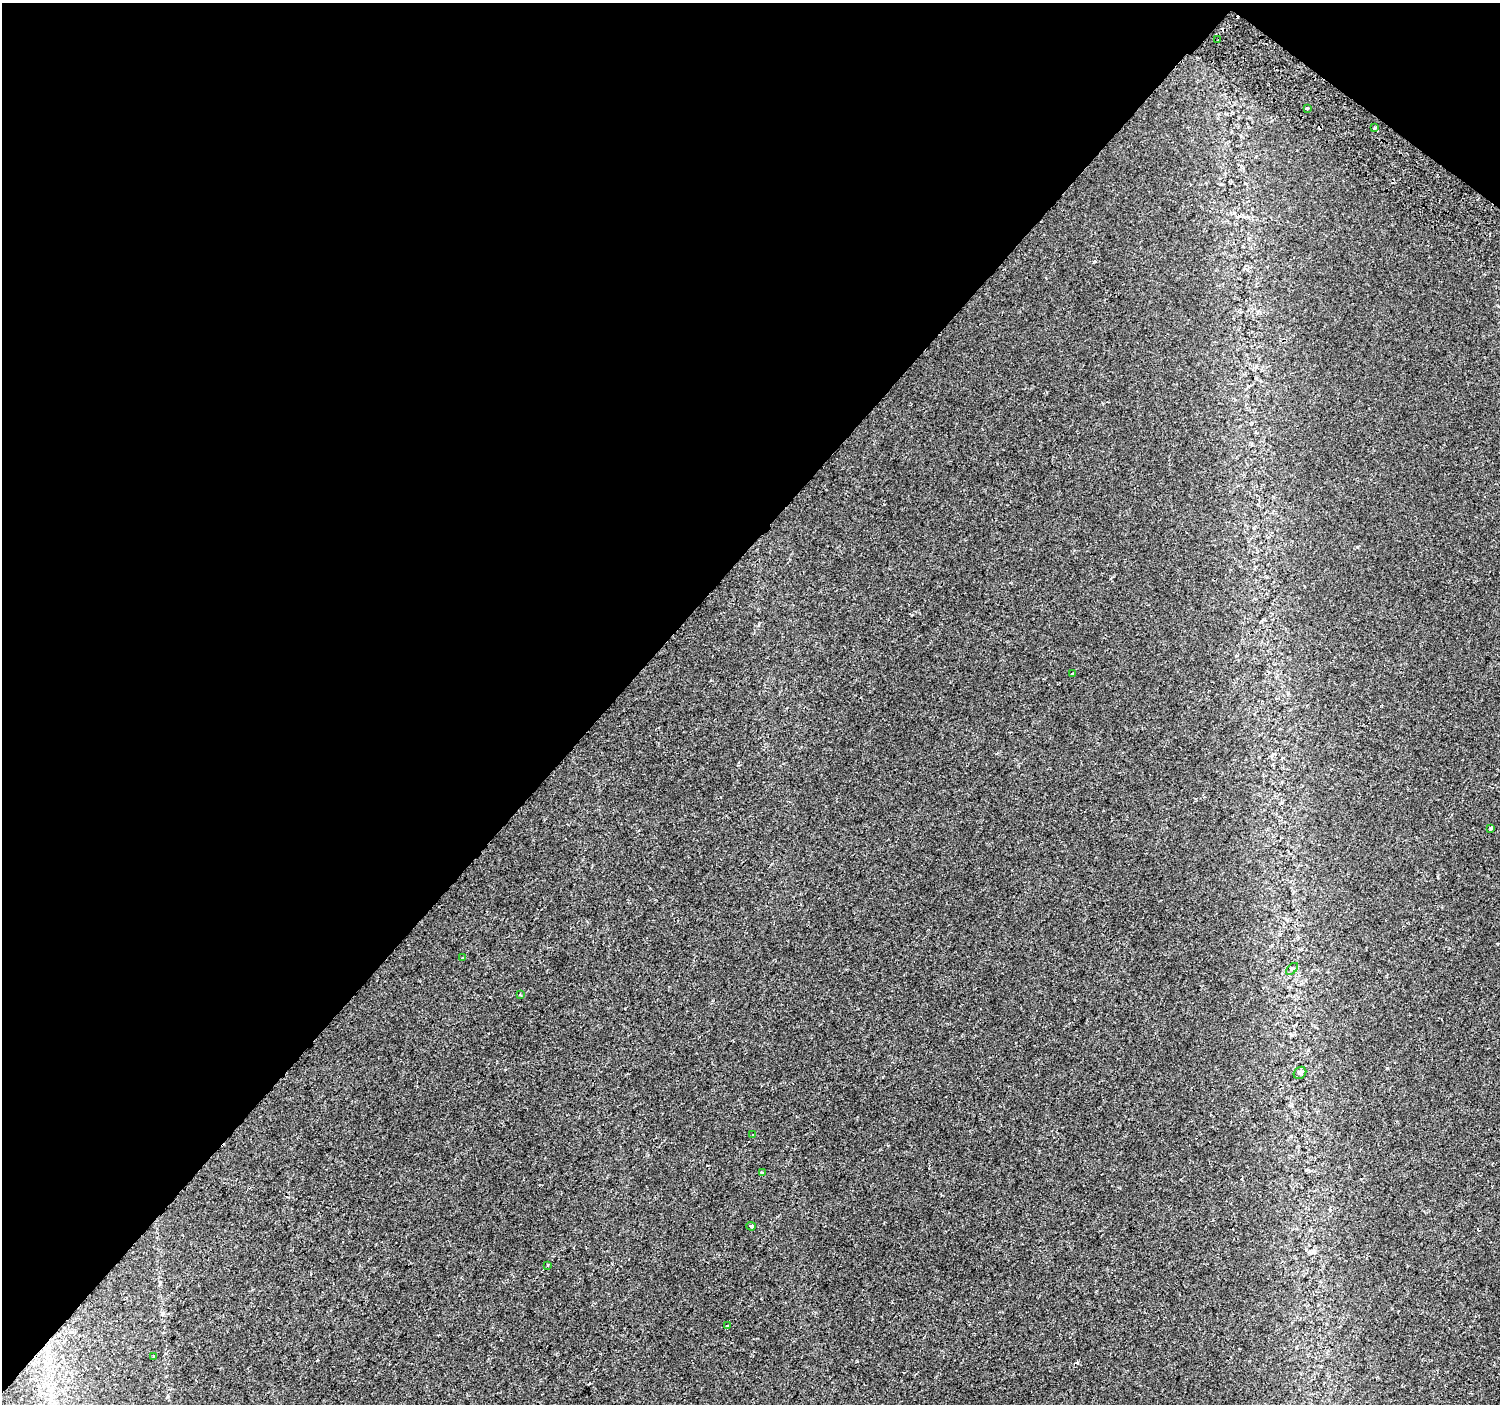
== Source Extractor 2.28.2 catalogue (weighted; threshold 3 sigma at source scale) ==
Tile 2 of 4 x 4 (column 2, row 1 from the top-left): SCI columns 1538-3035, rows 4427-5828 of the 6078 x 6115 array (HDU 1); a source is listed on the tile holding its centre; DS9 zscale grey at full resolution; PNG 1502 x 1406 px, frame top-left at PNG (2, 3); each listed source drawn as its Kron ellipse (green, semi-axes under 4 px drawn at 4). Shown black and unused: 42% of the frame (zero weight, under 2 of 3 exposures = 3% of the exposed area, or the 3 px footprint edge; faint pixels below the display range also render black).
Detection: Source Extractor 2.28.2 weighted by HDU 2 'WHT'; one run over the whole footprint, this tile lists its part. Background 0.00615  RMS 0.0031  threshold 0.0139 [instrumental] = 3 sigma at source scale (4.5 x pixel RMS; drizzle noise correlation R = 1.50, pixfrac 1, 0.0396/0.0396 arcsec/px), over >= 5 px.
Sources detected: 21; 6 cosmic-ray / hot-pixel residue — neither listed nor drawn; the other 15 listed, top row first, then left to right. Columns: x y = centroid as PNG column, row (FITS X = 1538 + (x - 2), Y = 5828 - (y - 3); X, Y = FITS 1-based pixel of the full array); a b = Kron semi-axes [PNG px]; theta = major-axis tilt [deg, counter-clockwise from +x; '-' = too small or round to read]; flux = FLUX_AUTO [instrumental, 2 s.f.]
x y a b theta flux
1218 40 2 2 - 0.24
1307 108 3 3 - 0.46
1375 128 3 2 - 0.43
1072 674 3 3 - 0.55
1491 828 3 3 - 0.96
463 958 3 3 - 0.71
1292 969 7 4 44 0.6
520 994 2 2 - 0.26
1300 1073 7 5 41 0.7
753 1134 4 3 - 0.27
762 1173 4 4 - 0.72
751 1226 5 3 - 0.93
548 1265 3 2 - 0.25
727 1326 4 2 - 0.22
154 1356 3 3 - 0.35